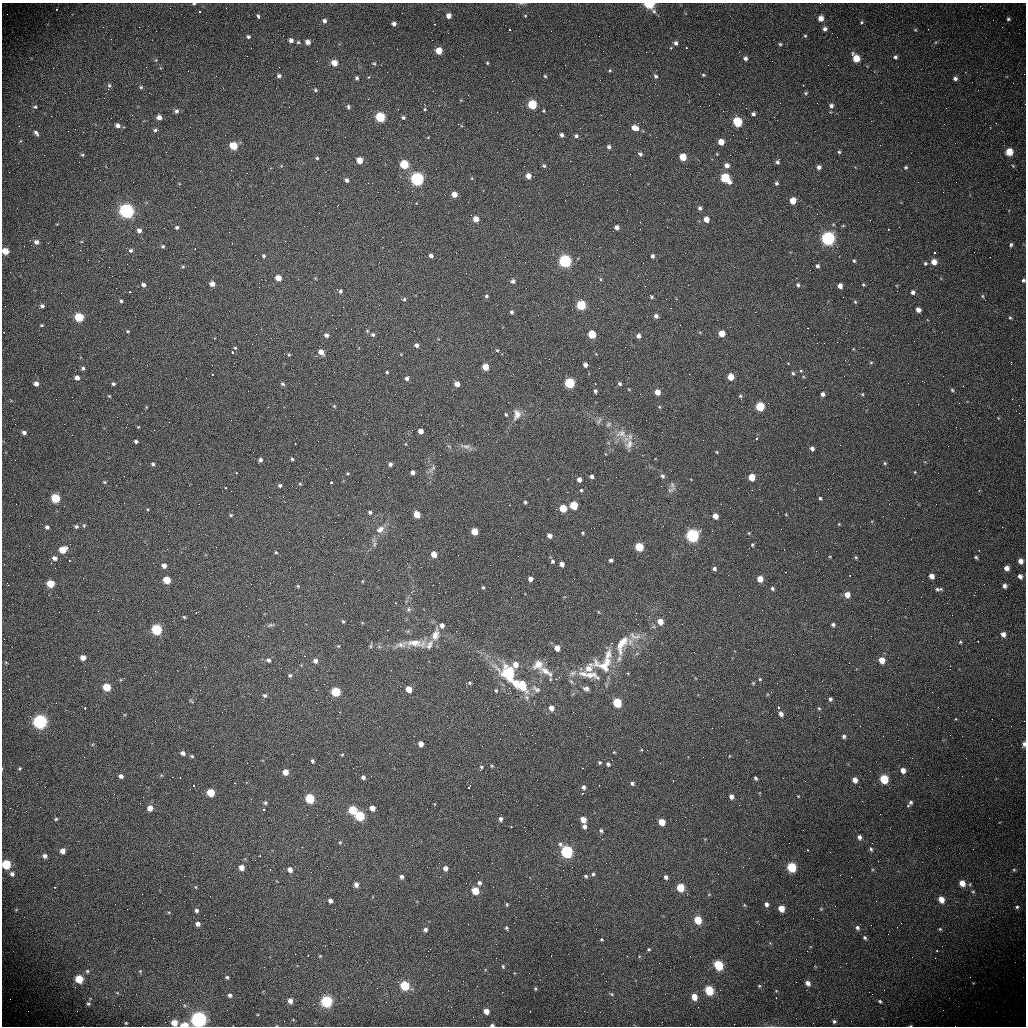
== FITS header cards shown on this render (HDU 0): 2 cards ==
NAXIS1  =                 1024 /fastest changing axis
NAXIS2  =                 1024 /next to fastest changing axis

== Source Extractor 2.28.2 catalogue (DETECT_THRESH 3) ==
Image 1024 x 1024 px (HDU 0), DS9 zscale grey, 1 PNG px = 1 image px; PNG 1028 x 1028 px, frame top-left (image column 1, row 1024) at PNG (2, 3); no overlay
Background 454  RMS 16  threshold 47.7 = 3 sigma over >= 5 px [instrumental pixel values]
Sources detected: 497; all 497 listed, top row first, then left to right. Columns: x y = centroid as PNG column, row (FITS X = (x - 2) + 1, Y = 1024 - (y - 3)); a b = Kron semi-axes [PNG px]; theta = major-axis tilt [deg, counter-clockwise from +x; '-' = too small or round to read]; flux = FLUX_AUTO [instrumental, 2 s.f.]
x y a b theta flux
521 3 6 4 1 1600
194 4 4 2 - 1200
649 4 6 4 -27 65000
56 9 3 2 - 3000
199 11 3 2 - 1200
258 16 4 3 - 2100
449 16 5 4 - 6600
525 16 4 4 - 1000
821 18 5 5 - 8200
1008 19 5 4 - 1900
324 21 6 5 - 3600
862 22 4 4 - 1300
394 24 4 4 - 3900
435 24 3 2 - 1300
1002 27 2 2 - 1800
825 29 5 5 - 3300
928 29 2 2 - 820
510 30 3 3 - 2200
805 36 4 4 - 1100
248 37 4 4 - 1900
291 40 5 5 - 3900
298 42 5 5 - 1400
308 42 5 4 - 5500
676 43 5 5 - 3400
780 44 4 4 - 1400
671 48 4 3 - 780
686 48 3 3 - 1700
439 51 5 5 - 19000
247 56 2 2 - 630
895 57 5 5 - 2000
745 58 4 4 - 2700
856 58 7 5 -59 17000
334 63 5 5 - 11000
487 63 3 3 - 1100
374 64 6 4 -27 1400
610 70 4 4 - 1200
703 75 5 3 - 1200
216 76 3 2 - 1200
279 76 5 5 - 2700
545 76 3 3 - 1300
655 76 6 5 - 2300
357 78 4 4 - 1900
955 78 5 5 - 3000
109 85 6 4 -75 1600
141 87 5 4 - 1400
315 90 4 3 - 1400
806 93 6 4 23 1500
368 99 2 2 - 7300
780 103 2 2 - 1100
532 105 5 5 - 58000
831 106 5 5 - 3300
35 107 5 4 - 1500
348 107 5 4 - 1800
398 109 3 2 - 1200
425 109 4 4 - 1100
176 111 5 5 - 2900
543 111 4 3 - 1000
753 114 5 4 - 2500
159 117 5 4 - 6200
380 117 5 5 - 70000
403 118 4 4 - 2000
737 122 6 5 - 50000
996 123 2 2 - 520
117 125 6 5 - 3900
635 128 7 5 -15 9300
155 130 6 4 16 2100
83 132 2 2 - 440
36 133 6 4 -49 2700
562 135 4 4 - 2900
576 136 5 4 - 2000
428 137 4 2 - 740
721 142 5 5 - 12000
233 146 5 5 - 31000
609 147 4 4 - 2700
839 152 4 4 - 1500
1009 152 5 5 - 17000
640 154 6 5 - 2300
717 154 5 3 - 770
82 155 5 4 - 1400
683 157 5 5 - 24000
317 158 4 3 - 1300
359 160 5 4 - 17000
777 162 5 5 - 2400
404 165 5 5 - 48000
727 165 5 5 - 5400
544 166 5 5 - 1700
819 167 5 5 - 3800
906 167 5 4 - 1600
528 176 5 4 - 8400
472 178 4 3 - 810
725 178 7 5 -45 57000
417 179 6 5 - 260000
100 180 2 2 - 440
347 180 4 4 - 3200
776 183 5 4 - 1900
583 184 2 2 - 510
454 195 4 4 - 10000
262 196 2 2 - 1000
793 201 5 5 - 14000
700 208 5 4 - 2700
126 211 6 6 - 280000
244 219 2 2 - 2400
476 219 5 4 - 11000
706 219 5 4 - 8900
509 226 2 2 - 620
843 226 5 3 - 880
177 227 5 4 - 2200
617 227 4 4 - 4800
888 229 3 2 - 1800
139 231 5 5 - 4500
828 238 6 6 - 280000
36 242 6 6 - 4300
1011 245 5 4 - 1700
163 246 5 4 - 1600
195 249 2 2 - 600
131 250 5 5 - 2500
5 251 5 5 - 14000
935 253 3 3 - 1400
264 256 5 4 - 1700
431 256 4 4 - 3300
652 256 4 4 - 2600
565 261 5 5 - 270000
854 261 4 4 - 1300
934 262 5 5 - 8900
925 263 5 4 - 1500
817 266 5 4 - 2300
183 267 5 4 - 1200
466 273 2 2 - 520
278 278 5 4 - 13000
600 279 6 4 -70 1200
1023 280 4 3 - 1700
513 281 5 5 - 3200
212 284 5 4 - 7100
863 284 4 3 - 1100
144 285 5 4 - 3100
798 285 5 4 - 1900
840 286 5 4 - 5200
340 291 4 4 - 2500
129 292 3 2 - 1700
913 292 4 4 - 3100
486 296 4 4 - 1700
982 296 5 3 - 1000
651 297 4 3 - 1400
404 299 6 3 3 1600
121 301 4 3 - 1600
855 302 5 4 - 1300
581 305 5 5 - 73000
42 306 4 4 - 2900
918 310 4 4 - 5400
512 312 4 4 - 1900
656 316 5 5 - 3400
79 317 5 5 - 45000
1010 318 4 4 - 1300
41 325 4 3 - 1100
808 328 2 2 - 830
128 331 4 3 - 1200
4 332 2 2 - 2600
592 334 5 5 - 36000
721 334 5 5 - 17000
326 335 5 5 - 3700
373 335 5 5 - 2200
638 336 5 4 - 4200
416 345 4 4 - 3900
235 348 4 4 - 1100
497 350 4 3 - 1100
232 352 3 3 - 2400
321 352 5 4 - 8600
289 355 4 3 - 1200
871 363 5 3 - 1100
1011 364 3 2 - 1400
585 365 4 4 - 4600
485 367 5 4 - 19000
83 368 5 4 - 2000
801 371 5 3 - 1200
334 372 2 2 - 610
387 372 4 3 - 1300
793 373 5 4 - 1600
212 374 3 2 - 890
513 374 3 2 - 1700
730 377 5 5 - 17000
77 378 4 4 - 4900
407 378 5 4 - 3300
570 383 5 5 - 120000
36 384 5 5 - 4900
113 384 3 3 - 2000
283 384 5 5 - 1900
457 384 5 4 - 9200
595 384 3 2 - 1100
620 384 5 4 - 1900
952 390 5 4 - 1400
595 391 4 3 - 2200
657 392 5 4 - 11000
823 394 5 4 - 3600
862 394 5 4 - 1200
740 396 5 4 - 1300
1019 405 2 2 - 840
334 406 5 4 - 1100
659 407 5 4 - 1200
760 407 5 5 - 59000
1019 413 2 2 - 760
506 414 4 3 - 1400
517 414 15 10 80 8600
599 421 10 4 57 2300
608 424 8 6 41 2600
138 427 3 3 - 740
421 431 4 4 - 8300
24 432 5 4 - 3400
621 433 18 12 2 14000
72 435 2 2 - 2600
757 438 3 3 - 3200
136 441 4 3 - 2100
295 444 3 2 - 3000
406 444 5 3 - 800
629 444 16 10 74 9900
466 446 17 6 -10 5600
812 448 4 4 - 3400
253 452 2 2 - 430
717 452 4 3 - 950
292 459 4 3 - 1500
260 460 4 4 - 3000
885 463 4 4 - 1300
153 464 4 3 - 1900
390 464 4 4 - 3000
432 468 14 5 50 3800
413 472 4 4 - 4500
915 472 3 3 - 770
236 473 3 2 - 3000
348 473 4 3 - 1100
592 476 4 4 - 3100
662 476 6 5 - 2500
751 477 5 5 - 23000
579 479 4 4 - 5700
104 482 5 4 - 1200
331 482 3 3 - 8800
300 484 5 3 - 1000
280 485 5 4 - 2200
225 488 3 3 - 2900
581 490 4 3 - 1300
671 490 16 6 30 4700
55 498 5 5 - 48000
820 498 4 4 - 1400
525 502 3 3 - 1700
509 505 3 2 - 1200
574 505 5 5 - 45000
563 508 5 5 - 32000
370 512 4 4 - 2500
417 514 5 4 - 23000
231 515 5 4 - 1300
715 516 5 4 - 9700
839 524 4 3 - 790
84 525 5 4 - 1300
76 526 5 4 - 2100
47 527 5 5 - 3000
1002 527 2 2 - 730
380 529 13 8 32 7800
474 531 5 4 - 23000
583 533 4 3 - 1200
749 533 4 3 - 870
549 536 4 4 - 5800
692 536 6 5 - 300000
374 544 7 4 88 2100
752 545 4 4 - 1300
639 547 5 5 - 58000
784 549 3 2 - 2900
63 550 6 5 - 20000
276 552 4 3 - 1200
434 554 5 4 - 14000
458 555 2 2 - 710
830 557 4 3 - 770
856 557 5 4 - 1300
976 557 4 3 - 1600
54 558 6 5 - 4500
611 560 4 4 - 2400
69 561 3 2 - 2600
552 561 6 5 - 2400
1020 561 5 4 - 5700
562 564 4 4 - 6400
164 565 4 4 - 6600
1006 568 4 4 - 5700
714 569 4 4 - 3000
786 572 2 2 - 630
850 576 2 2 - 820
931 576 5 4 - 6900
1020 576 4 4 - 4400
530 579 4 4 - 5800
760 579 5 5 - 12000
167 580 5 5 - 28000
362 581 4 3 - 850
8 584 4 2 - 670
51 584 5 5 - 29000
298 586 5 4 - 1200
1004 586 5 4 - 3700
483 587 4 3 - 1400
772 588 5 4 - 2100
938 589 8 4 3 2600
847 595 5 5 - 9400
511 597 2 2 - 450
395 603 3 2 - 2100
409 609 6 6 - 2600
196 613 2 2 - 680
184 617 4 3 - 1300
343 621 4 3 - 1400
660 621 5 4 - 13000
833 624 4 4 - 2300
270 625 11 4 11 2400
442 625 5 4 - 5000
157 630 5 5 - 120000
388 630 3 2 - 890
1003 634 5 4 - 5500
435 635 18 10 74 11000
635 636 20 10 -14 12000
978 641 2 2 - 1500
960 642 4 3 - 1200
416 643 32 10 -5 19000
612 643 3 3 - 960
622 644 30 12 67 26000
401 645 20 8 18 8800
429 645 15 8 59 7000
338 646 4 4 - 1000
370 646 7 4 89 1500
557 648 5 5 - 8900
305 656 4 3 - 740
83 657 5 4 - 7700
268 660 5 4 - 3000
882 660 5 5 - 13000
315 661 5 5 - 4500
604 662 39 26 55 51000
515 664 6 5 - 12000
538 665 15 13 48 12000
589 668 16 9 55 12000
546 672 24 9 -32 13000
508 674 33 22 -46 54000
290 675 5 4 - 1800
589 675 38 9 -12 23000
557 679 9 4 33 2800
760 679 4 3 - 1000
470 683 5 4 - 1500
520 685 22 12 -30 34000
107 687 5 5 - 31000
409 689 5 4 - 18000
536 689 14 8 -32 6000
586 689 9 6 -11 3500
496 690 5 4 - 1400
336 692 5 5 - 75000
265 695 5 4 - 2300
830 699 4 3 - 2500
191 701 6 3 -37 1100
316 703 2 2 - 550
617 703 5 5 - 75000
778 707 3 2 - 2900
85 708 3 2 - 5000
551 708 5 4 - 8300
819 708 4 4 - 1100
781 714 4 4 - 4400
819 717 2 2 - 8400
992 719 2 2 - 640
40 722 6 6 - 220000
844 736 4 4 - 2400
421 744 5 4 - 7200
1024 744 6 4 79 3300
641 750 4 2 - 710
614 752 4 3 - 920
183 753 4 4 - 4400
342 755 5 3 - 1000
192 756 5 3 - 1500
729 756 3 2 - 700
312 761 4 3 - 2100
600 762 4 4 - 1600
608 764 6 5 - 2500
492 766 4 4 - 1200
481 767 5 5 - 1600
19 768 5 4 - 1200
582 768 3 2 - 1100
903 770 5 5 - 6500
285 772 5 4 - 11000
121 776 4 4 - 3600
172 777 3 2 - 860
180 777 2 2 - 670
363 777 4 4 - 3200
755 778 4 3 - 1900
884 779 6 5 - 41000
855 780 5 5 - 7200
673 781 3 2 - 870
235 783 3 2 - 880
632 783 4 4 - 2700
599 785 2 2 - 2300
194 786 3 2 - 1700
469 787 5 2 - 2100
583 787 5 5 - 3200
211 792 5 5 - 36000
582 793 3 3 - 2000
731 796 4 4 - 4700
798 796 3 3 - 810
310 798 5 5 - 73000
265 803 5 5 - 1800
910 803 8 4 51 2700
150 808 5 5 - 8500
372 808 5 4 - 9700
264 810 3 3 - 3700
353 810 5 5 - 48000
360 816 5 5 - 83000
56 819 5 4 - 1400
500 819 4 4 - 3000
583 819 5 4 - 12000
662 822 5 4 - 18000
584 826 5 4 - 3600
511 827 3 3 - 2000
601 831 5 4 - 2000
859 837 5 4 - 3700
340 842 4 4 - 1000
302 847 2 2 - 770
871 849 6 4 -69 1700
808 850 3 2 - 3100
63 851 5 5 - 5800
567 852 6 5 - 210000
45 856 5 5 - 3200
260 856 3 2 - 1700
6 864 6 5 - 35000
242 867 5 5 - 8800
791 867 6 5 - 59000
445 868 5 5 - 4900
270 869 3 2 - 1200
290 869 5 5 - 6300
1014 870 5 4 - 1300
12 874 4 4 - 2800
593 874 4 4 - 1700
586 876 4 3 - 1600
402 877 4 4 - 3000
666 877 5 4 - 3100
851 877 2 2 - 490
479 883 5 5 - 2900
962 883 6 5 - 9500
356 884 5 4 - 5200
970 884 5 3 - 1100
54 887 2 2 - 830
196 887 5 3 - 890
680 887 6 5 - 41000
475 891 5 5 - 26000
973 892 5 4 - 1300
709 894 5 3 - 810
941 899 6 5 - 9500
330 900 4 4 - 4200
507 904 4 3 - 1300
766 904 5 4 - 3500
744 905 5 3 - 990
835 906 2 2 - 450
1017 907 5 4 - 1800
781 908 5 5 - 14000
821 909 4 3 - 920
196 910 4 4 - 2300
698 920 5 5 - 31000
901 923 2 2 - 1900
198 924 4 4 - 4400
507 928 5 3 - 1700
857 928 6 5 - 2700
425 929 4 4 - 3000
940 929 5 4 - 1200
865 938 5 4 - 1700
601 939 4 3 - 1000
649 949 4 3 - 1200
937 951 3 2 - 2200
295 954 2 2 - 670
308 956 3 2 - 1300
320 956 5 3 - 900
551 956 2 2 - 570
496 958 3 2 - 880
718 965 6 5 - 57000
503 966 5 4 - 1300
87 971 6 5 - 1700
140 971 4 4 - 950
529 973 2 2 - 850
227 977 5 4 - 1700
79 979 6 5 - 23000
808 983 6 5 - 5000
405 985 6 5 - 49000
759 986 5 4 - 1200
377 988 2 2 - 610
535 989 5 4 - 1200
709 990 6 5 - 44000
611 994 7 4 -25 1500
230 995 6 5 - 2600
694 997 6 5 - 13000
776 998 3 2 - 1000
290 1001 5 5 - 5300
327 1001 6 6 - 110000
880 1001 4 4 - 1600
88 1004 5 5 - 1700
698 1007 2 2 - 520
486 1011 5 5 - 8000
530 1011 3 2 - 800
199 1019 7 7 - 290000
834 1021 4 4 - 1900
126 1023 3 2 - 770
174 1023 5 5 - 10000
184 1025 6 3 2 18000
492 1025 4 3 - 2700
910 1026 4 3 - 870
At the frame edge (FLAGS 8, measured only in part): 12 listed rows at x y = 521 3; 194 4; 649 4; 5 251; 1023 280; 1024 744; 6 864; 199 1019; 174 1023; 184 1025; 492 1025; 910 1026